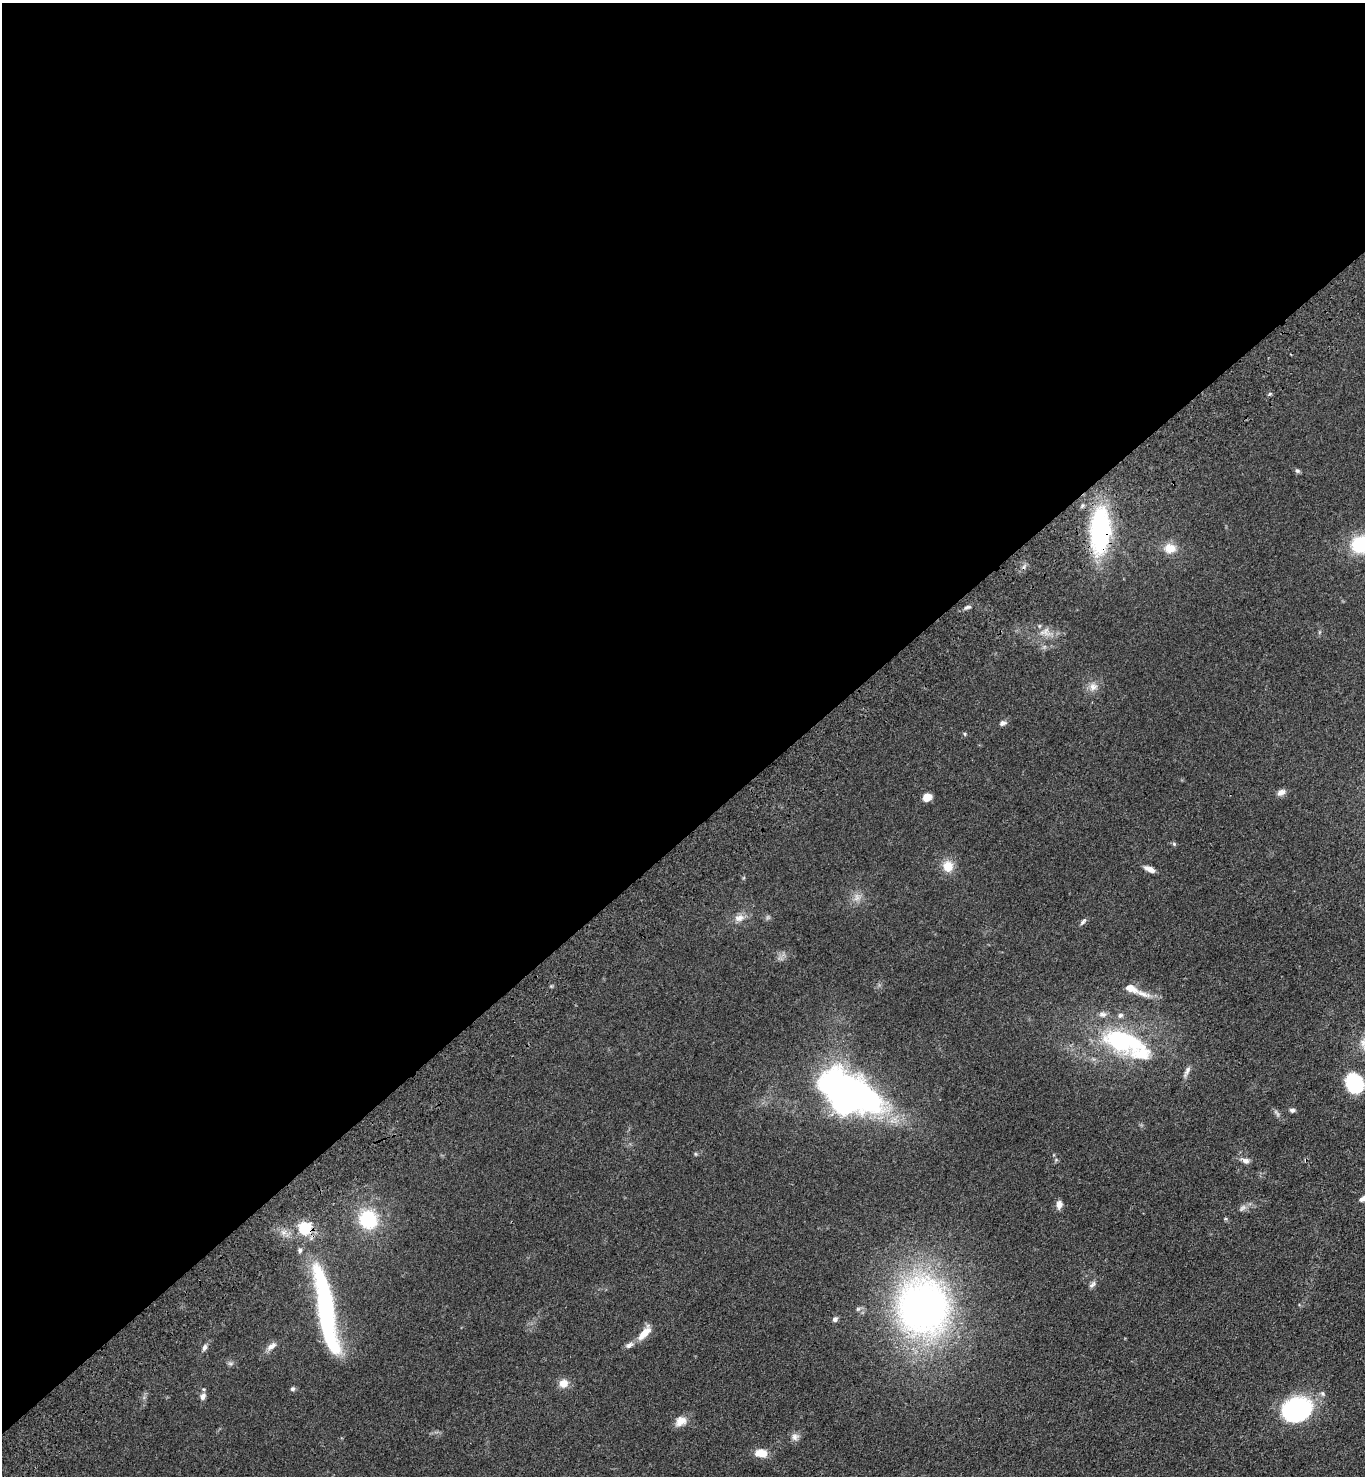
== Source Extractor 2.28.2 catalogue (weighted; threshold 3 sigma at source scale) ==
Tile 2 of 4 x 4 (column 2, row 1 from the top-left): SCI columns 1735-3097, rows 4519-5992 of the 6055 x 6086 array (HDU 1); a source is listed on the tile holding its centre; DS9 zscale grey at full resolution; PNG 1367 x 1478 px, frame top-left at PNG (2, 3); no overlay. Shown black and unused: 57% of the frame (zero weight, under 3 of 4 exposures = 6% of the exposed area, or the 3 px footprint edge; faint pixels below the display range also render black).
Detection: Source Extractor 2.28.2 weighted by HDU 2 'WHT'; one run over the whole footprint, this tile lists its part. Background 0.0995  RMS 0.0068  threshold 0.0306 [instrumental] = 3 sigma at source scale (4.5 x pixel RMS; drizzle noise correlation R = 1.50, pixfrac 1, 0.05/0.05 arcsec/px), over >= 5 px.
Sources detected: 53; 2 inside a brighter object's white glare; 1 cosmic-ray / hot-pixel residue — not listed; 2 inside a brighter listed object's ellipse — not listed separately; the other 48 listed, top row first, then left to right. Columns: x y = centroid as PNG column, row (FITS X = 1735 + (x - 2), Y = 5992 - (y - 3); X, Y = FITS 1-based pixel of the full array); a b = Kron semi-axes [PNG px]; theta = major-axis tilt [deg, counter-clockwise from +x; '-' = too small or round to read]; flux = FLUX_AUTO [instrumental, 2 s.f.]
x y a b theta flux
1269 394 6 3 70 0.9
1297 471 7 5 -39 1.3
1100 531 42 18 88 100
1362 544 24 19 3 38
1170 548 14 11 -5 10
967 607 10 5 22 1.8
1046 631 13 7 72 4.4
1093 687 11 10 - 4.8
1002 723 8 6 17 2.2
965 734 6 4 -88 0.75
1281 792 11 7 20 3.3
927 797 8 7 - 6.8
1174 844 6 4 -47 0.99
948 866 14 13 - 9.6
1149 869 13 6 -25 4.6
857 897 12 8 83 4.1
739 918 14 9 17 5.1
1083 921 11 5 50 1.7
1131 988 16 9 -19 7.1
1103 1014 10 7 -1 2.8
1120 1015 7 6 - 1.9
1119 1042 33 23 -21 69
1187 1071 18 5 63 3
1354 1083 23 19 -59 33
844 1092 54 38 -61 220
1292 1110 7 5 3 1.9
695 1154 5 5 - 0.82
1246 1161 9 7 -8 2.8
1059 1204 10 7 82 3.8
1243 1208 12 5 46 2.4
368 1219 19 18 - 36
304 1228 6 6 - 92
300 1250 6 5 - 1.6
1092 1284 11 6 43 2.2
923 1307 57 53 -89 300
326 1309 84 14 -80 160
835 1319 6 6 - 1.8
644 1333 20 8 49 9.3
629 1345 11 7 23 2.8
271 1346 14 7 36 4.2
204 1347 10 6 68 2.2
563 1383 9 8 - 7.5
292 1389 6 5 - 1.5
203 1396 9 7 69 2.7
1297 1410 32 25 22 74
680 1421 15 11 34 6.5
795 1437 10 10 - 3.3
761 1453 13 9 -7 9.6
Overlapping masked pixels (flux is a lower limit): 3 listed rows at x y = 1100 531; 304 1228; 326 1309
Isophote crosses this tile's border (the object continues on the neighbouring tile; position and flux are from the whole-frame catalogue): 1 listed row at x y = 1362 544